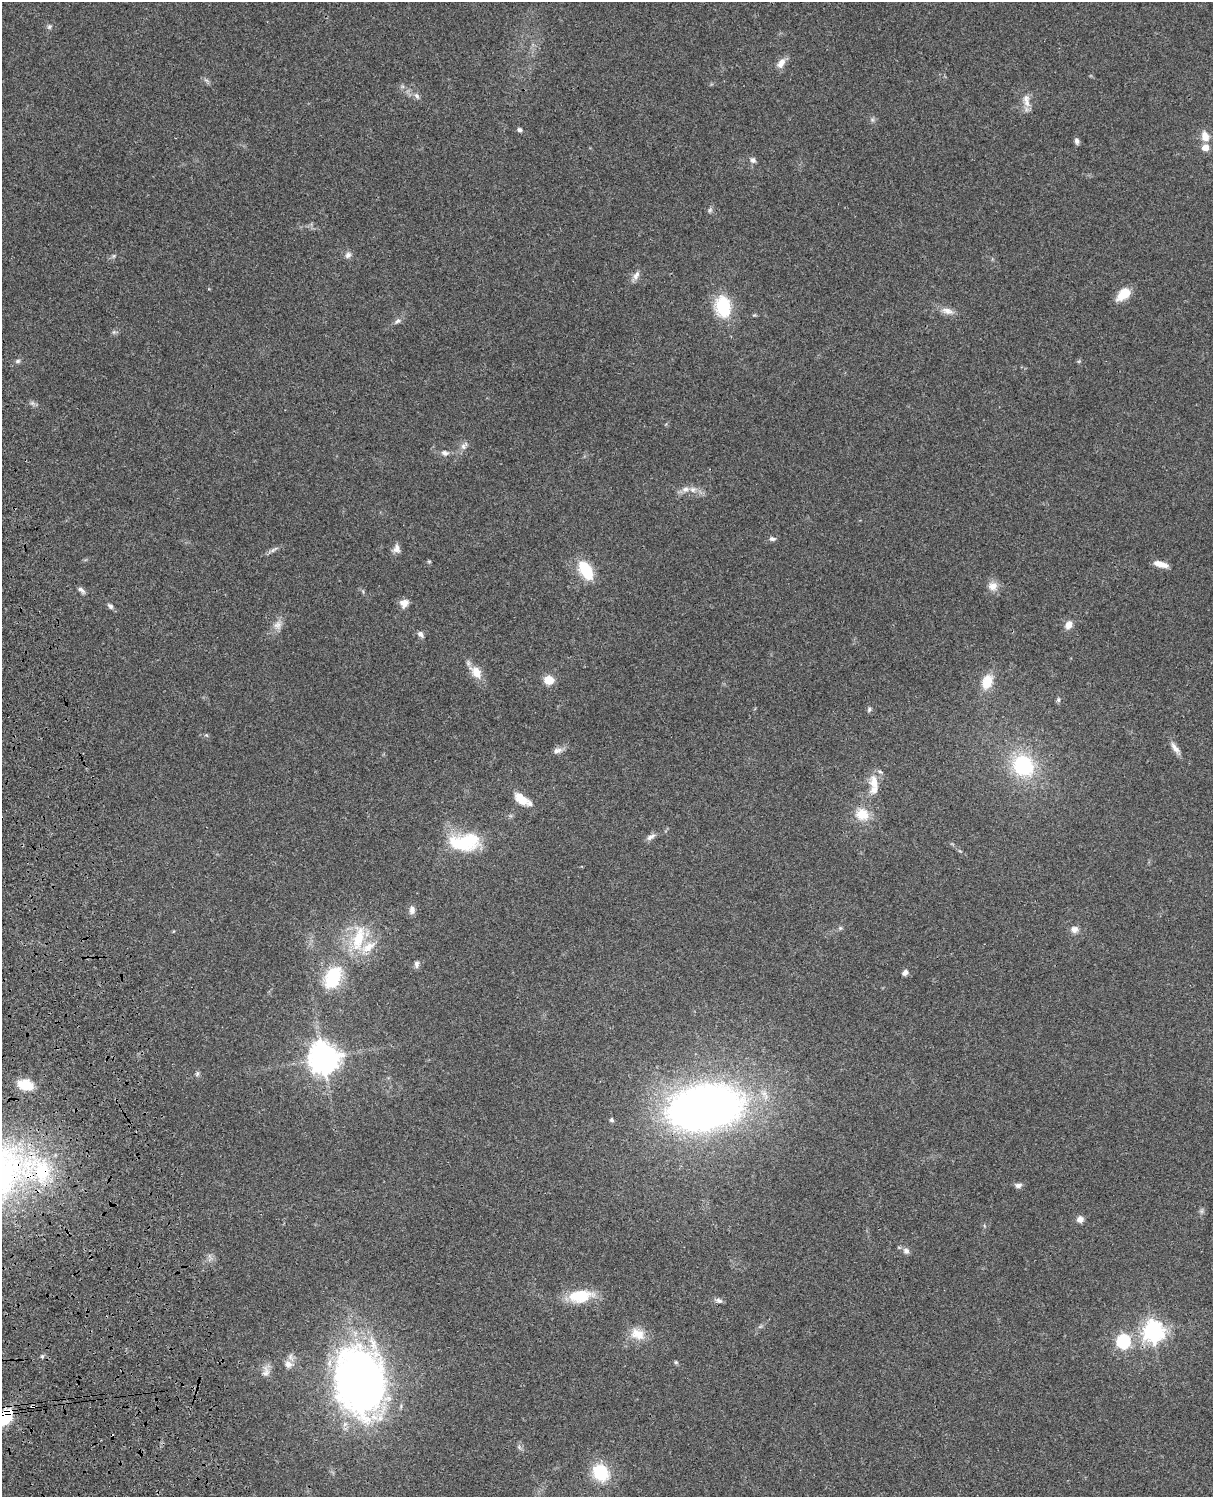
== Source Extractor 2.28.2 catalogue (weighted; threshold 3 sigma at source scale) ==
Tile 7 of 4 x 3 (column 3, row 2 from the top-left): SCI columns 2544-3754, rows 1772-3266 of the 5085 x 4925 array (HDU 1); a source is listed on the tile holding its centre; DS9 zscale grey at full resolution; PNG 1215 x 1499 px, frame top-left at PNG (2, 2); no overlay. Shown black and unused: <1% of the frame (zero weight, under 3 of 4 exposures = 6% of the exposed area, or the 3 px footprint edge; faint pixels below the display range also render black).
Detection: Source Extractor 2.28.2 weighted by HDU 2 'WHT'; one run over the whole footprint, this tile lists its part. Background 0.0895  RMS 0.0062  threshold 0.0278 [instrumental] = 3 sigma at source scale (4.5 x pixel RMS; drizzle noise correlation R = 1.50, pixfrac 1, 0.05/0.05 arcsec/px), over >= 5 px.
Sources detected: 81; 1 too faint to see at this stretch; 1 inside a brighter object's white glare — not listed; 4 inside a brighter listed object's ellipse — not listed separately; the other 75 listed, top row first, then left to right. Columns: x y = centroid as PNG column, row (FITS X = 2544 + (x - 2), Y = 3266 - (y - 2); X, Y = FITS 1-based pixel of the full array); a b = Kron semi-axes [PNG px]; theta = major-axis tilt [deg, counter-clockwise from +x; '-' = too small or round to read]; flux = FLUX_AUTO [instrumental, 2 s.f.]
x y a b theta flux
49 27 7 5 35 1.2
781 63 15 8 57 4.7
417 96 10 6 -60 2.1
1026 100 21 9 -81 5.7
519 130 6 5 - 1.4
1205 137 12 8 -71 6.6
1077 141 8 5 -79 1.8
1205 148 8 7 - 4.9
753 160 8 7 - 2.2
348 255 8 7 - 2.5
114 256 6 4 88 0.97
636 275 14 7 62 3.2
1124 294 17 10 42 11
723 306 20 14 -82 32
947 311 17 8 -12 4.7
397 321 10 6 45 1.9
114 332 6 5 - 1.2
18 361 7 5 17 1.4
464 446 13 7 51 3.1
445 453 11 7 -13 2.5
685 489 11 7 14 3.5
772 539 9 5 -7 1.7
396 548 12 9 -88 3.2
274 550 13 4 37 2
429 561 6 4 0 0.66
1161 564 16 6 -17 5.9
586 570 18 10 -57 25
993 586 13 12 - 5.5
81 590 11 5 -40 2
404 603 11 10 - 4.2
110 606 9 6 -43 1.7
278 625 12 12 - 4.5
1068 625 9 8 - 4.6
420 634 8 6 -49 2.1
476 672 16 10 -53 9.5
549 680 8 7 - 12
987 682 15 11 70 13
1058 700 7 5 79 1.2
869 709 7 5 64 1.1
1175 748 18 6 -54 3.8
557 751 13 7 18 3
1023 766 23 20 -44 48
874 782 17 11 -79 8.8
521 798 19 11 -40 10
862 814 19 17 -20 12
651 837 13 6 32 2.6
463 842 29 18 -10 37
412 910 11 7 -85 2.8
840 928 6 5 - 0.99
1074 929 9 8 - 3.5
359 938 33 14 77 24
416 964 9 6 -89 2
905 973 6 5 - 2.9
333 977 29 18 67 27
323 1058 10 9 - 950
197 1074 7 5 60 1.3
25 1085 18 11 -13 13
704 1108 55 32 10 490
612 1120 4 4 - 1.3
1018 1185 8 6 4 2.2
1080 1219 8 7 - 3.4
906 1251 8 7 - 2.4
580 1296 29 15 6 21
719 1301 9 6 -24 1.9
1153 1331 8 7 - 370
638 1334 21 15 -24 10
1123 1341 6 6 - 98
42 1356 6 4 68 0.98
676 1362 6 5 - 0.86
288 1364 11 10 - 4.1
266 1372 16 9 86 4.1
360 1381 47 33 -79 480
6 1417 16 9 63 27
519 1447 7 4 -58 1.2
600 1472 20 16 -51 25
Overlapping masked pixels (flux is a lower limit): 1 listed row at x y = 6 1417
Isophote crosses this tile's border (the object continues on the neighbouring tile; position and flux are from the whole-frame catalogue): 1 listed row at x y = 6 1417